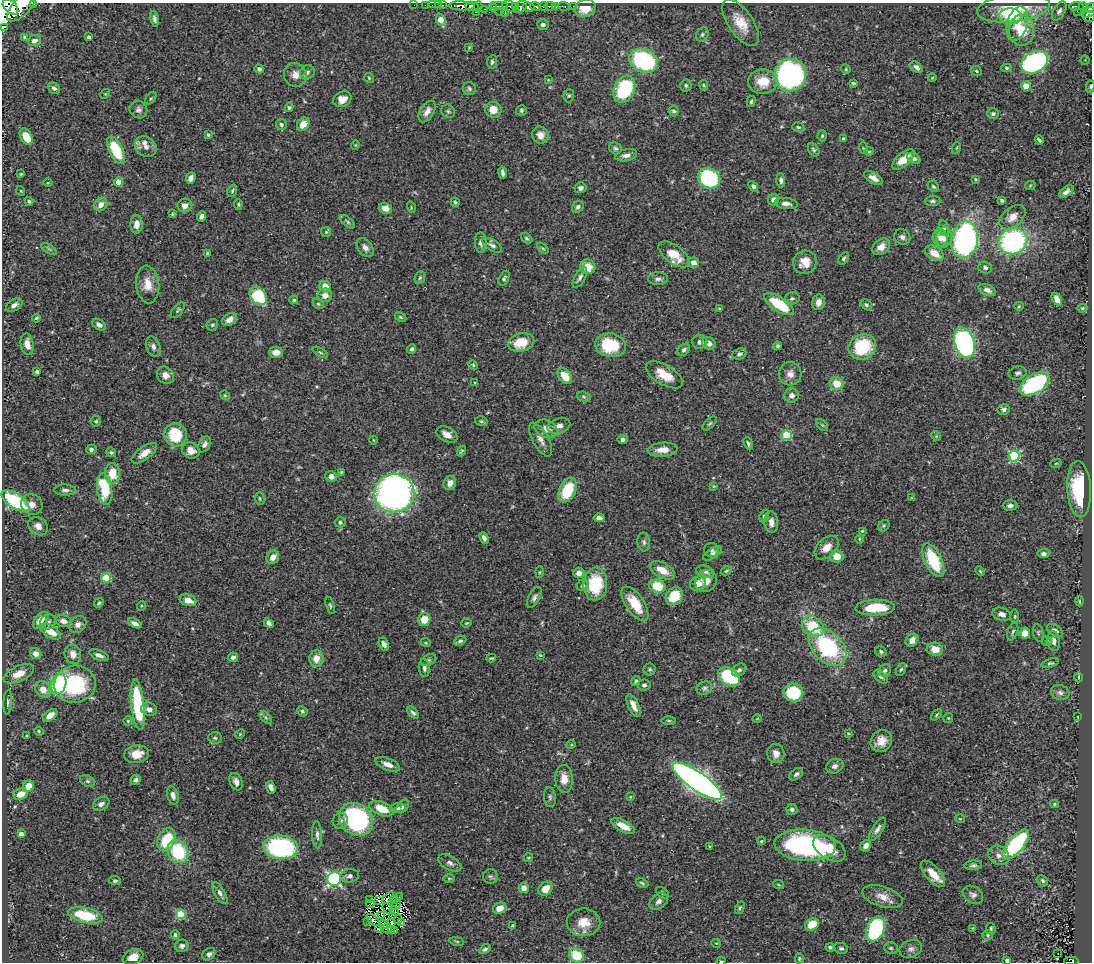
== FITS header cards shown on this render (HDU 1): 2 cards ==
NAXIS1  =                 1090
NAXIS2  =                  960

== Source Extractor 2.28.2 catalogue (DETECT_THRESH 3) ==
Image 1090 x 960 px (HDU 1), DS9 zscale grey, 1 PNG px = 1 image px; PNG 1094 x 964 px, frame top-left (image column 1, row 960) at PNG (2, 3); each listed source drawn as its Kron ellipse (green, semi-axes under 4 px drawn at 4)
Background 0.541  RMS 0.022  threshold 0.065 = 3 sigma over >= 5 px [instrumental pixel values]
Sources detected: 476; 6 with non-positive FLUX_AUTO (blend fragments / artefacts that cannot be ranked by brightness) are neither listed nor drawn; the other 470 listed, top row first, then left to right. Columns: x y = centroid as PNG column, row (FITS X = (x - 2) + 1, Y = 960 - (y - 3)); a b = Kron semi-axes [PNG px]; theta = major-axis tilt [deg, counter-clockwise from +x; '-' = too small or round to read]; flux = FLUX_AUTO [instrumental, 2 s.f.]
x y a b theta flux
34 4 3 2 - 100
414 5 2 2 - 7.1
425 5 2 2 - 5.9
432 5 2 2 - 6.8
438 5 2 2 - 6.4
442 5 3 2 - 14
22 6 19 8 46 1400
462 6 13 4 -2 650
472 6 7 4 -7 360
500 6 8 3 2 160
509 6 7 5 -28 220
516 6 3 3 - 59
535 6 5 3 - 130
543 6 4 3 - 170
550 6 5 3 - 240
555 6 4 3 - 170
563 6 6 3 -10 35
573 6 2 2 - 5.1
1076 6 7 3 3 98
10 7 9 6 -44 890
478 7 5 2 - 29
493 7 5 4 - 85
521 7 7 5 36 140
529 7 6 4 -15 390
1083 7 4 4 - 51
585 8 11 8 19 26
1014 8 36 14 7 56
1090 8 5 4 - 170
485 9 4 3 - 50
1059 11 10 6 59 5
1077 11 2 2 - 3.8
476 12 3 2 - 5.2
500 12 2 2 - 12
505 12 4 3 - 22
1088 13 7 4 24 210
1011 16 11 8 -3 38
1089 16 6 5 - 180
154 19 8 4 -80 4.4
441 20 6 4 -69 23
741 23 27 12 -56 31
543 24 6 5 - 4.1
1017 24 17 10 75 23
3 27 3 2 - 56
1021 30 15 12 -90 31
702 35 7 6 - 3.1
25 37 4 3 - 2.5
89 37 3 3 - 3.6
34 41 6 5 - 7
469 47 3 3 - 1.2
1085 60 4 4 - 1.5
643 61 15 11 -25 150
492 62 7 5 82 2.7
1034 62 14 10 30 300
917 67 7 4 -42 5.1
1006 68 5 4 - 2.5
259 69 4 4 - 4.5
846 69 5 4 - 1.8
976 71 6 4 -25 2.6
307 72 7 7 - 4.6
295 75 12 11 - 12
790 75 16 15 - 350
369 78 5 5 - 1.9
932 78 4 3 - 1.2
548 80 4 2 - 1
763 82 15 12 3 31
853 83 3 3 - 2.1
686 85 6 5 - 2.9
704 85 5 4 - 1.8
1026 86 4 4 - 34
1090 87 6 4 85 2.2
54 88 6 5 - 4.1
469 88 6 6 - 3.3
624 89 14 10 65 130
105 94 5 4 - 1.7
569 96 7 5 87 2.6
151 98 7 4 54 2.1
342 99 9 7 25 13
751 101 5 3 - 2.3
289 107 5 4 - 2.3
138 110 9 8 - 5.5
493 110 8 8 - 19
521 110 6 5 - 2.6
427 111 12 6 58 9.5
448 111 7 6 - 3.4
674 111 5 5 - 3.4
993 113 6 5 - 3
281 124 6 5 - 3.3
303 124 7 5 53 17
798 127 6 4 -16 2.2
208 135 3 3 - 2.3
540 135 9 8 - 11
822 136 5 4 - 2.2
26 137 9 5 -62 27
843 139 3 3 - 2.2
1039 140 4 3 - 2.6
355 145 4 4 - 1.5
146 147 11 9 -37 10
615 148 6 5 - 3.2
863 148 6 4 -70 1.9
956 148 6 3 70 1.5
116 150 15 7 -64 70
814 150 7 5 -58 3.1
869 151 4 3 - 1.3
626 155 11 6 12 7.5
914 158 7 5 -31 4.6
903 159 14 6 42 21
503 173 6 3 -82 4.4
21 174 4 4 - 1.6
191 178 6 4 68 8.1
709 178 11 9 -26 170
873 178 10 5 -30 9.1
976 179 4 3 - 1.8
781 180 7 4 -87 4.2
119 182 4 4 - 26
48 183 4 3 - 1.2
753 186 6 4 -51 3.7
933 186 6 5 - 2.7
1030 186 5 3 - 1.4
580 188 6 5 - 5.5
21 191 5 3 - 1.1
232 191 6 4 64 2.2
1066 192 8 4 39 6
774 200 6 5 - 8.1
1002 200 3 3 - 2.8
29 201 4 4 - 2.6
933 201 8 5 4 3.3
455 202 4 4 - 2.4
786 203 11 5 -7 7.4
101 204 7 6 - 11
238 204 5 3 - 2
185 206 7 6 - 9.4
411 207 6 3 -74 1.3
578 207 6 5 - 4.3
385 208 7 5 -16 10
172 214 4 4 - 1.7
201 216 5 4 - 5.5
1012 217 15 9 41 14
347 222 9 4 -40 2.9
137 224 9 6 88 9.7
944 228 8 5 -76 3.3
326 232 5 5 - 2
902 237 8 7 - 5.5
944 237 10 8 83 15
527 238 6 4 -39 2.5
940 238 9 7 -74 11
964 240 18 13 79 390
1013 241 15 13 26 240
481 243 10 6 -87 5.2
492 245 11 5 -31 5.1
881 247 10 7 38 10
365 248 10 7 -53 7.8
543 248 7 4 -44 2.2
49 249 9 3 -32 2.7
207 253 4 3 - 2.5
935 253 10 6 -33 21
674 254 18 9 -36 31
844 258 7 4 57 2.8
694 262 5 5 - 8.5
805 262 12 11 - 18
588 267 7 7 - 22
985 268 7 6 - 4.3
580 277 12 5 62 5.6
420 278 6 5 - 2.5
504 278 8 4 64 3
658 279 10 6 1 5.5
148 284 19 11 -83 20
325 286 6 5 - 17
987 290 9 5 -22 6.7
325 295 7 7 - 9.6
258 296 10 7 -44 88
792 298 8 6 13 3.5
1057 299 7 4 -60 12
294 300 4 3 - 2
818 302 8 6 79 10
318 304 6 5 - 2.1
779 304 17 7 -33 62
14 305 9 6 32 6
866 305 6 4 -40 2.5
1019 306 5 4 - 1.8
1082 308 5 4 - 1.9
720 309 3 3 - 1.4
178 310 9 5 51 3.1
400 317 6 4 -28 2.1
36 318 4 3 - 1.7
230 319 8 5 34 9.4
99 325 7 5 -35 6.1
212 325 6 5 - 2.6
521 342 13 9 14 34
700 342 7 7 - 5
709 343 7 6 - 7.9
964 343 16 10 -72 290
27 344 11 6 -79 12
611 345 15 11 -8 67
777 346 4 4 - 2.8
153 347 11 6 -68 6.2
862 347 14 12 30 79
412 349 5 4 - 3.3
684 350 7 5 42 3.5
276 352 7 5 -2 8.8
320 352 8 3 -30 2.4
739 354 7 5 22 3.9
473 365 5 4 - 1.9
37 372 4 3 - 2.9
1018 373 9 6 12 4.2
790 374 12 11 - 11
165 375 9 8 - 10
664 375 21 10 -31 28
565 376 9 6 -52 24
475 383 3 2 - 1.5
837 384 7 6 - 25
1034 384 16 9 31 160
225 395 5 4 - 1.8
792 395 7 7 - 7.7
584 397 7 5 -19 2.7
1004 409 6 5 - 4.5
96 421 5 5 - 2.2
481 421 6 5 - 2.6
710 423 9 4 45 2.3
822 425 7 4 -45 2.7
559 426 12 7 15 8.3
546 429 12 8 -21 13
447 434 11 7 -28 11
175 435 11 11 - 58
786 435 5 5 - 74
936 436 5 4 - 1.7
541 439 19 8 -60 11
623 439 5 4 - 4.8
373 440 4 3 - 1
748 443 6 4 -67 3.2
204 444 8 6 60 6.7
91 449 5 4 - 3.9
191 450 9 7 -26 12
663 450 15 7 4 18
461 451 5 3 - 2
111 452 5 4 - 2.5
144 453 15 6 35 14
1014 456 5 5 - 150
1056 463 5 3 - 1.3
341 472 3 2 - 1.3
112 473 10 7 -89 30
331 476 6 5 - 7.6
450 483 7 6 - 9.1
714 486 4 4 - 1.3
105 489 16 7 -81 77
1079 489 28 12 -87 88
65 490 11 5 -2 5
568 490 13 8 64 64
394 493 20 19 - 720
260 498 6 4 -87 2.5
912 498 4 3 - 1.2
15 501 16 7 -34 96
32 504 11 10 - 9.6
1010 505 7 5 0 4.8
764 516 6 4 67 2.9
599 518 5 4 - 6.7
340 522 5 5 - 3
771 522 11 7 -86 11
38 526 10 8 -39 10
884 526 6 5 - 2.5
862 531 3 3 - 1.5
484 538 6 4 -64 5.2
859 539 4 3 - 1.3
644 542 9 6 -82 3.9
827 548 14 9 44 15
712 550 7 7 - 3.6
712 553 11 5 31 4.1
1044 554 6 4 7 4.7
837 556 7 6 - 16
273 557 7 6 - 14
933 560 18 8 -64 69
662 570 13 7 -28 22
726 571 5 4 - 2
980 571 5 3 - 1.6
539 572 5 3 - 1.5
705 572 9 6 -20 5.7
579 573 5 5 - 9.9
106 578 5 4 - 53
706 581 12 10 49 14
595 584 16 12 86 70
698 584 8 7 - 15
583 585 6 5 - 2.9
657 586 8 6 -17 47
674 596 10 8 48 33
534 597 11 5 61 4.9
188 600 8 5 -18 14
1080 601 5 3 - 1.8
99 603 5 4 - 2.2
635 604 20 9 -55 38
330 605 9 3 -75 2.2
141 606 5 3 - 1.3
875 607 20 8 3 51
1002 614 9 6 -17 7.2
1015 617 7 3 90 1.9
424 619 6 6 - 23
41 620 10 5 49 18
63 621 8 5 -14 6.9
48 622 8 7 - 5.9
135 623 7 4 -26 7.5
269 623 5 4 - 4.2
467 623 5 4 - 1.5
78 625 9 7 44 7
813 626 12 9 -38 51
1055 630 9 5 -30 4.7
51 631 12 6 -33 21
1013 631 9 5 71 3.1
1025 633 5 5 - 12
1038 633 9 5 -77 2.6
912 640 7 5 49 8.9
460 641 6 4 25 3.2
1047 641 5 5 - 2.1
1054 641 10 6 -83 6.1
426 643 5 3 - 1.3
384 644 7 4 -64 5.9
828 647 22 14 -44 150
935 649 8 6 -12 19
881 652 6 5 - 3.1
36 654 6 5 - 9.6
73 654 10 8 -76 10
99 655 10 5 -21 7
540 655 3 3 - 1.7
233 657 5 5 - 5
491 658 4 2 - 1.7
316 659 8 7 - 16
429 660 8 5 27 3.1
1050 663 9 4 17 2.7
424 668 9 5 -85 5
650 669 6 6 - 2.4
901 669 7 4 61 2.5
739 670 7 5 40 4.2
885 670 6 5 - 3.5
19 674 16 8 24 20
729 677 12 8 -36 100
881 677 8 5 -41 3.7
1079 677 5 3 - 2
636 681 5 3 - 2.4
59 684 10 7 72 170
75 684 21 18 11 130
644 685 6 5 - 3.4
704 688 8 6 20 3.9
43 689 8 7 - 15
793 693 10 9 - 71
1060 693 9 7 -18 5.6
8 702 12 4 87 3.9
138 705 25 6 -84 110
633 705 12 5 -65 11
149 709 8 6 -15 7.8
302 711 5 5 - 2.9
413 713 7 4 -47 3.4
50 715 8 5 37 14
936 715 6 3 44 2
266 717 7 4 -45 3.1
1078 717 3 2 - 0.78
948 718 5 5 - 1.7
757 719 4 3 - 0.98
669 720 7 3 -1 2.1
128 721 4 4 - 1.8
39 731 5 4 - 1.7
848 733 4 3 - 1.2
240 734 5 4 - 1.5
26 736 3 3 - 1.5
215 738 7 5 -3 3
881 741 12 10 51 17
571 745 5 3 - 1.3
136 754 12 8 10 22
776 754 9 8 - 11
388 764 13 6 -21 10
835 766 9 7 24 7.1
796 774 8 5 37 4.6
564 779 14 8 -88 16
136 780 5 5 - 3.9
87 781 8 5 -26 3.3
697 781 29 9 -35 1000
236 782 9 6 -65 6.9
28 786 6 5 - 18
271 787 6 4 -70 6.5
21 794 7 5 22 15
173 795 9 5 -74 6.4
550 797 10 6 -83 3.5
630 797 4 4 - 1.3
101 804 9 6 31 6.2
1054 804 4 4 - 1.8
403 806 8 5 50 3.3
398 808 7 5 1 3.3
381 809 13 6 -22 27
792 809 6 5 - 4.1
356 819 18 15 -41 230
960 819 5 3 - 1.1
340 821 8 7 - 5.4
623 826 13 5 -28 17
877 829 13 5 57 6
21 834 4 4 - 7.1
317 835 13 5 -86 6
166 840 12 8 65 50
761 841 4 4 - 1.5
1016 844 18 8 49 160
805 845 30 16 -5 260
709 846 3 2 - 1.1
866 846 6 5 - 6.9
281 847 17 11 -6 220
829 848 18 10 -32 29
178 852 12 10 -59 84
999 855 11 9 -35 9.8
529 858 4 3 - 1.5
450 863 12 7 -30 6.2
973 865 9 5 2 3.9
933 874 16 7 -49 22
350 876 9 6 8 5.7
490 876 7 7 - 3.5
449 878 6 4 0 1.9
334 879 7 6 - 280
115 881 6 4 -5 2.6
1043 881 6 4 -46 2.6
642 883 6 3 -22 2.1
779 885 5 3 - 1.4
524 888 5 5 - 7.2
545 889 8 6 42 16
220 893 12 5 -59 5.6
662 893 7 5 -41 2.3
973 895 11 8 -31 6.4
399 897 3 2 - 2.7
883 897 21 10 -17 16
388 898 7 3 43 2
370 900 4 2 - 2.4
378 900 3 2 - 1.1
394 900 4 3 - 0.24
659 901 10 7 36 6.5
370 904 4 2 - 1.2
396 905 5 2 - 1.8
500 908 7 5 24 15
740 908 6 4 63 2.2
387 909 6 2 -46 0.89
394 911 5 2 - 0.12
181 914 5 4 - 65
85 915 17 7 -13 60
382 915 3 2 - 0.44
393 917 4 3 - 0.83
398 919 5 2 - 0.62
373 920 8 3 -36 3.8
367 921 3 2 - 1.1
391 922 3 2 - 2.4
402 922 3 2 - 1.6
584 922 16 14 -1 24
812 924 7 5 28 35
383 925 5 2 - 2
512 925 4 2 - 1.7
387 928 5 2 - 2.2
972 928 3 2 - 1.2
991 928 5 4 - 2.1
379 929 4 2 - 1.2
876 929 13 8 67 190
391 931 3 2 - 1.5
394 931 3 2 - 0.48
175 935 4 4 - 2.6
987 935 5 5 - 2.1
457 941 7 3 -9 1.8
716 943 5 3 - 1.1
182 946 7 6 - 4.8
830 947 4 4 - 2.5
841 948 7 5 -11 3.7
891 948 7 5 -2 2.7
485 949 6 4 30 3.6
911 949 11 8 21 6.6
1058 953 2 2 - 1.2
209 954 7 5 42 4.6
576 955 7 6 - 41
133 957 11 7 22 14
799 959 5 3 - 1.8
1007 960 4 3 - 5.2
721 961 4 3 - 1.5
1071 961 7 4 -2 96
At the frame edge (FLAGS 8, measured only in part): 8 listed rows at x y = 34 4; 22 6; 1090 8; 3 27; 1090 87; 1007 960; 721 961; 1071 961
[6 non-positive-flux detections neither listed nor drawn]